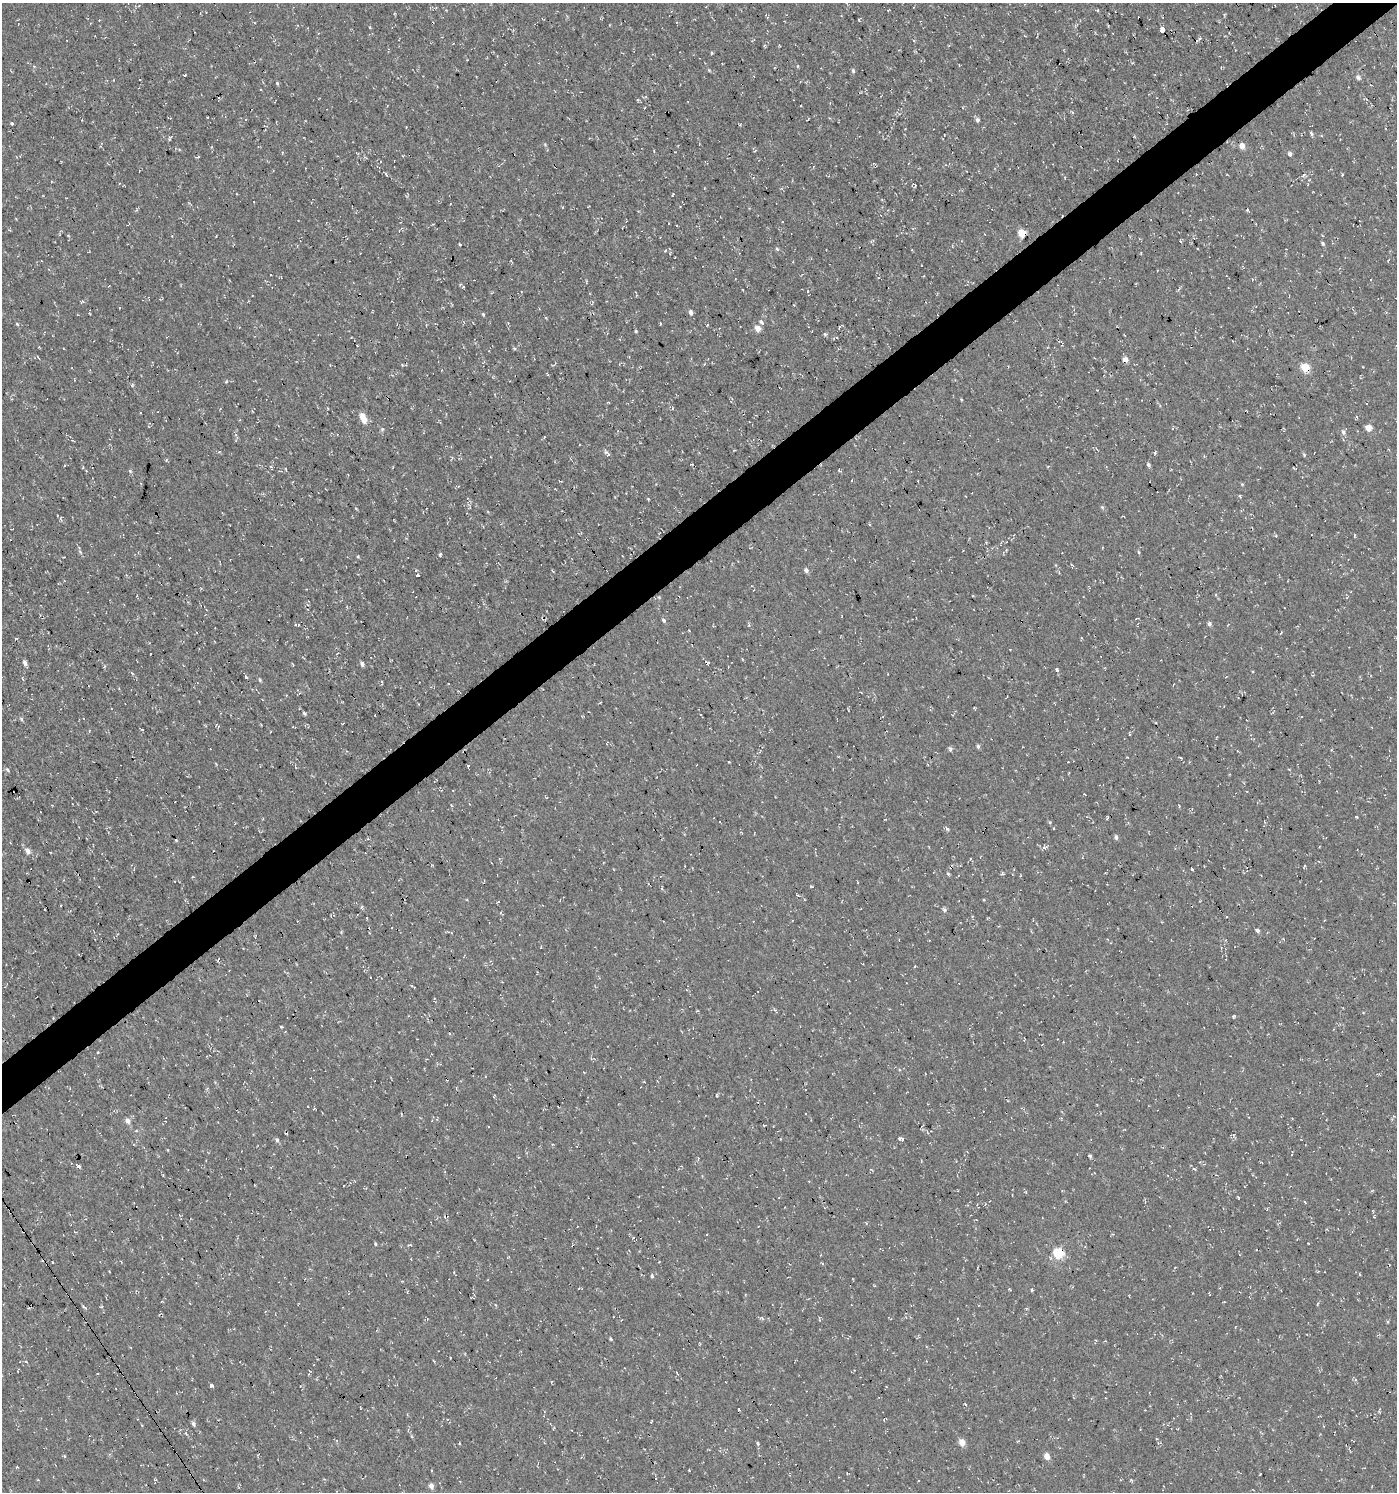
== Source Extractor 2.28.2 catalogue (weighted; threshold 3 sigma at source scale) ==
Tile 10 of 4 x 4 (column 2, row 3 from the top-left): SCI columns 1586-2980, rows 1491-2980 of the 5896 x 5960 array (HDU 1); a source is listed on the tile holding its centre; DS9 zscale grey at full resolution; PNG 1399 x 1494 px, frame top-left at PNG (2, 3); no overlay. Shown black and unused: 3% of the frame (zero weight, under 3 of 4 exposures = <1% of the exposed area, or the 3 px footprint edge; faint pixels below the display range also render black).
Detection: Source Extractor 2.28.2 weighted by HDU 2 'WHT'; one run over the whole footprint, this tile lists its part. Background 4.60e-05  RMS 0.005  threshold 0.0224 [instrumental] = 3 sigma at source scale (4.5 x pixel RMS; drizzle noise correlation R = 1.50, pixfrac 1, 0.0396/0.0396 arcsec/px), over >= 5 px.
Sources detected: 184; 22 cosmic-ray / hot-pixel residue — not listed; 2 inside a brighter listed object's ellipse — not listed separately; the other 160 listed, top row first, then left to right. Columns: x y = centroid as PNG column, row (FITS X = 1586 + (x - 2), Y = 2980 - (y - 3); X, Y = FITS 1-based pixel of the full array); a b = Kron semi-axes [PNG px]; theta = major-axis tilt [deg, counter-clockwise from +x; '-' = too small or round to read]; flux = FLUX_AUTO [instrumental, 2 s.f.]
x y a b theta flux
430 7 5 4 - 0.59
1097 10 4 3 - 0.41
859 19 5 3 - 0.44
1162 29 5 4 - 8
712 53 4 3 - 0.58
798 66 5 3 - 0.44
709 70 5 4 - 0.49
853 71 5 4 - 0.86
185 75 3 2 - 0.52
1358 77 6 5 - 1.3
277 83 4 3 - 0.57
245 119 3 3 - 1.1
977 120 5 4 - 1.4
12 123 4 3 - 0.62
1311 134 4 4 - 1.1
169 138 7 3 81 0.6
1242 146 5 4 - 4.1
1290 154 4 4 - 1.7
386 174 10 4 -48 0.91
1303 175 6 3 69 0.74
1342 175 4 2 - 0.42
237 194 3 2 - 0.34
672 195 5 2 - 0.37
1248 209 3 3 - 18
129 224 3 3 - 0.39
1022 233 5 5 - 15
1180 241 4 3 - 0.5
1323 243 4 3 - 0.86
777 249 5 4 - 0.62
665 250 5 3 - 0.55
1388 260 4 2 - 0.38
808 291 4 3 - 0.45
252 295 3 2 - 0.3
82 302 6 3 20 0.54
794 305 2 2 - 0.28
690 312 5 4 - 1.7
483 314 4 4 - 0.62
761 322 4 3 - 2.5
17 324 5 4 - 0.58
660 324 4 2 - 0.36
707 325 4 2 - 0.29
757 328 5 4 - 6.1
636 331 4 3 - 0.56
825 334 6 4 -66 0.77
357 345 2 2 - 0.39
1125 359 6 5 - 2.5
404 365 9 3 0 0.64
1305 367 5 5 - 16
226 382 5 3 - 0.49
364 419 6 5 - 5.2
1369 428 5 5 - 5.2
382 429 6 4 45 0.69
1343 432 7 6 - 1.5
219 452 4 3 - 0.47
606 452 6 5 - 1
1304 455 4 4 - 0.53
452 457 4 3 - 0.5
691 464 4 2 - 0.36
1148 465 4 4 - 0.98
1293 468 4 4 - 0.47
839 470 4 3 - 0.49
130 471 5 4 - 0.6
851 480 3 2 - 0.77
560 481 3 3 - 0.42
1242 484 5 3 - 0.44
1240 496 4 3 - 0.58
648 499 5 3 - 0.39
1102 507 5 4 - 0.64
1123 516 3 2 - 0.35
869 524 4 3 - 0.43
1276 536 4 3 - 0.44
80 552 7 3 -54 0.74
1139 552 5 3 - 0.47
440 554 4 4 - 0.8
358 557 5 3 - 0.49
1072 565 4 3 - 0.54
416 570 3 3 - 0.45
806 570 4 4 - 1.7
417 575 3 3 - 2.2
659 597 5 4 - 0.57
664 620 5 4 - 0.95
1209 623 5 5 - 1.3
297 624 8 3 -16 0.88
742 659 4 3 - 0.43
25 663 7 4 -71 1.6
362 664 5 4 - 1.5
104 667 4 3 - 0.48
1057 670 4 3 - 2.1
246 678 3 3 - 180
260 680 5 4 - 0.71
304 713 5 4 - 0.87
21 719 6 4 -87 0.64
142 729 4 3 - 0.4
1130 734 3 2 - 0.52
978 746 5 4 - 0.92
950 748 8 3 -46 0.76
1181 758 4 3 - 0.54
729 762 3 2 - 0.37
468 766 4 3 - 0.58
7 770 7 4 -61 0.88
451 805 5 3 - 0.39
1357 817 3 2 - 0.47
1107 818 6 3 52 0.57
1050 822 5 4 - 0.56
1054 828 3 2 - 0.4
947 829 7 4 -39 0.85
1116 837 4 4 - 1.6
368 839 4 3 - 0.67
1044 847 8 4 7 1.1
27 850 6 5 - 2.6
1304 866 3 3 - 1.3
1192 868 4 3 - 5.9
948 874 5 4 - 0.67
1002 874 5 4 - 0.68
811 886 5 3 - 0.4
798 895 5 3 - 0.53
498 902 4 2 - 0.41
61 905 3 2 - 0.34
944 910 5 5 - 1.2
1257 930 5 4 - 1.1
915 966 3 2 - 0.7
449 968 4 3 - 0.35
413 986 5 2 - 0.59
1234 1016 5 3 - 0.47
53 1018 3 3 - 0.34
281 1026 5 3 - 0.44
128 1121 6 5 - 2.5
136 1131 4 4 - 0.58
900 1138 7 4 -12 1.2
277 1140 5 4 - 1.1
1090 1156 5 4 - 0.84
698 1158 5 3 - 0.52
78 1166 4 3 - 2.6
1238 1198 4 2 - 0.49
375 1244 4 3 - 0.52
409 1245 7 3 0 0.55
72 1253 4 2 - 0.36
1059 1253 6 5 - 34
1359 1274 4 3 - 0.41
652 1276 6 4 -74 0.71
1009 1289 4 3 - 0.41
1031 1290 3 3 - 1.3
1317 1304 5 3 - 0.45
84 1307 8 3 -36 0.67
611 1339 4 3 - 0.63
26 1362 4 3 - 0.4
677 1373 5 2 - 0.36
211 1385 4 3 - 3.1
176 1393 3 2 - 0.29
739 1409 3 3 - 1.2
1379 1410 8 3 69 0.65
193 1424 6 4 -69 1.3
550 1424 4 2 - 0.35
962 1442 5 4 - 5.9
758 1443 5 4 - 0.71
1047 1456 5 4 - 5.3
655 1478 4 2 - 0.49
155 1480 4 3 - 0.4
1131 1481 6 3 1 0.54
431 1486 5 4 - 2.5
Overlapping masked pixels (flux is a lower limit): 4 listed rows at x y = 1162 29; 1022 233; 1305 367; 1059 1253
Unlisted compact peaks at least as high as the median listed source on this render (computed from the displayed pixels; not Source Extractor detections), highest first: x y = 460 244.